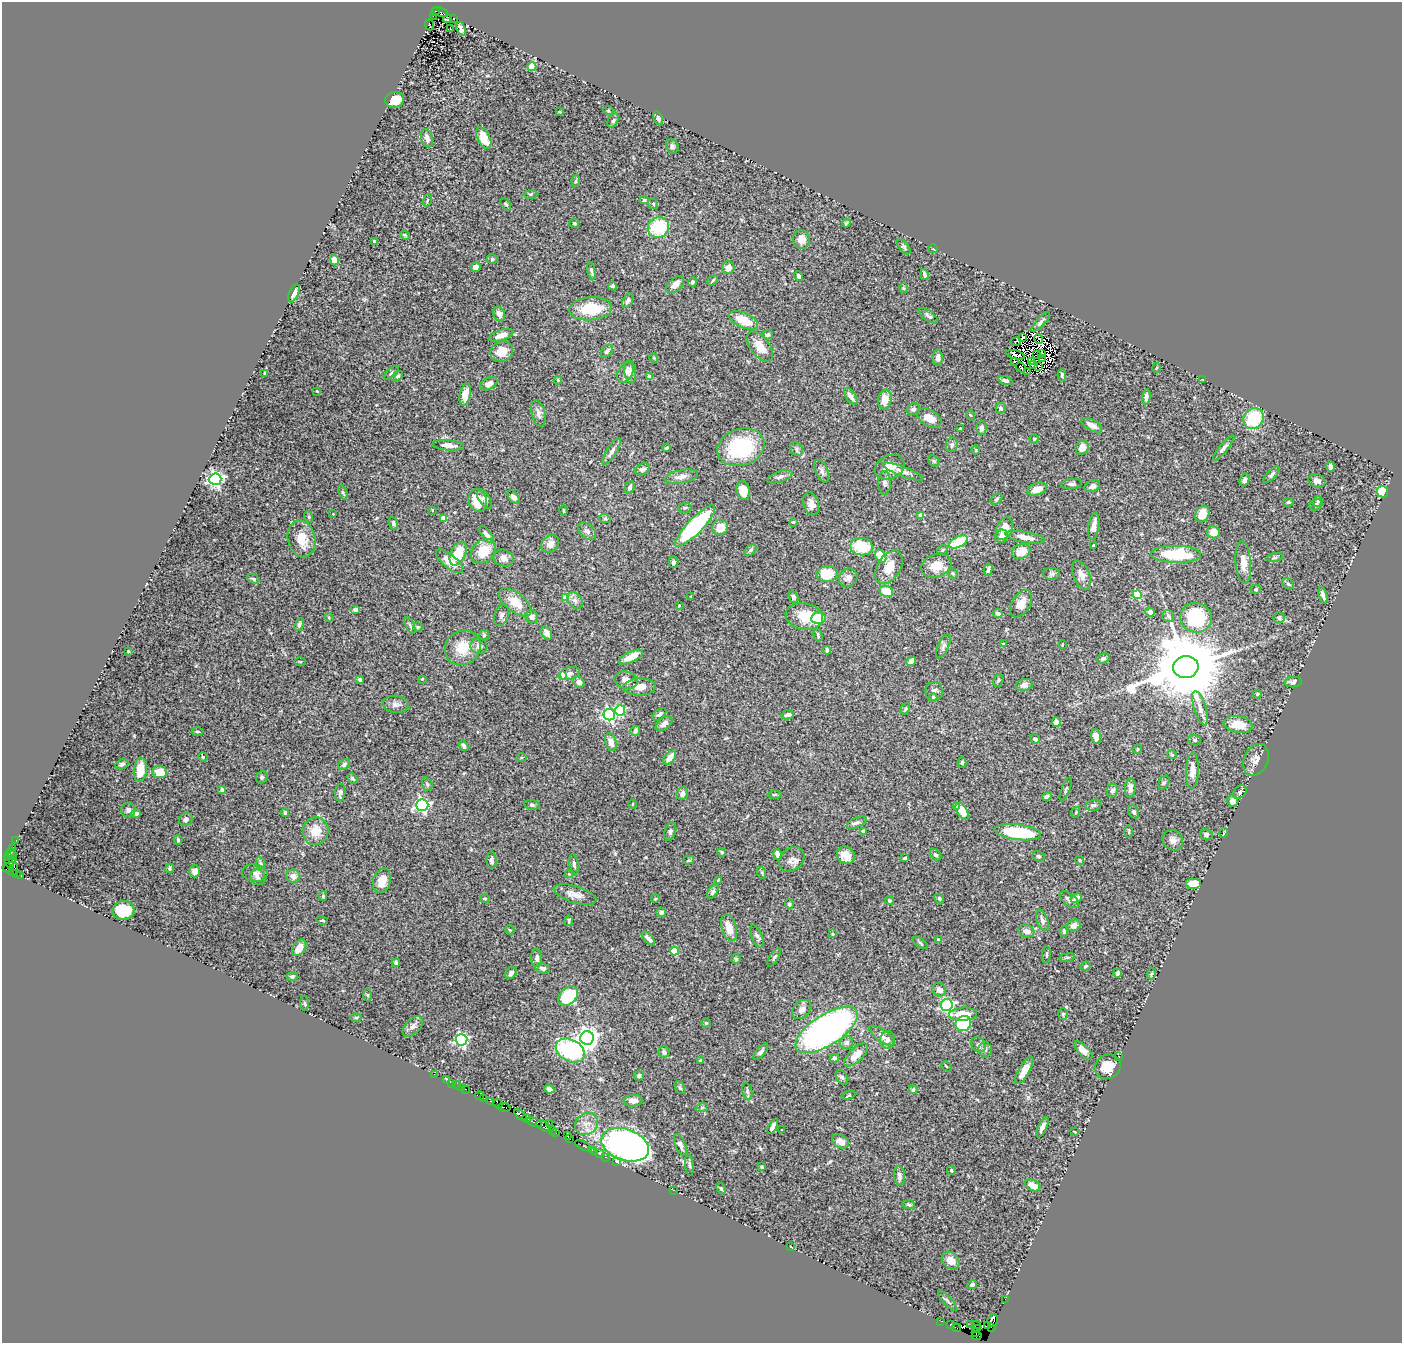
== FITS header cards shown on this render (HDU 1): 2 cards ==
NAXIS1  =                 1400
NAXIS2  =                 1341

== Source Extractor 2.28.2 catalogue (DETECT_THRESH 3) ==
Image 1400 x 1341 px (HDU 1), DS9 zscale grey, 1 PNG px = 1 image px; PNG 1404 x 1345 px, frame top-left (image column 1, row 1341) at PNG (2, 2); each listed source drawn as its Kron ellipse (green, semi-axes under 4 px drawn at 4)
Background 1.16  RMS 0.027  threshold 0.0819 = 3 sigma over >= 5 px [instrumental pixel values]
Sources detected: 476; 7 with non-positive FLUX_AUTO (blend fragments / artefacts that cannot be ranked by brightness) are neither listed nor drawn; the other 469 listed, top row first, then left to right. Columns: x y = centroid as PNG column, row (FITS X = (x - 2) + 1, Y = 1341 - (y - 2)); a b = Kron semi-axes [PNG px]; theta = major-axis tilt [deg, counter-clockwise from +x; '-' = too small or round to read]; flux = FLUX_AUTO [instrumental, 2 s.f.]
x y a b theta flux
436 11 3 3 - 630
440 12 8 3 -23 710
433 16 3 2 - 82
448 19 4 3 - 0.68
454 19 3 2 - 2.1
429 25 5 2 - 1.4
450 29 3 2 - 4.7
461 29 7 4 -68 5.9
532 67 4 4 - 64
395 100 9 8 - 23
608 110 5 3 - 1.9
560 112 3 2 - 1.8
658 119 7 4 -70 3.8
613 120 7 5 62 3.6
427 138 9 5 -74 11
484 138 11 6 -64 32
672 146 7 6 - 4.7
576 181 6 4 87 2.6
530 194 7 3 0 2.1
427 200 6 4 71 2.3
644 200 5 4 - 3
506 204 7 4 -51 3.1
653 204 5 4 - 2.5
574 223 5 4 - 2.2
846 223 4 3 - 2.5
658 227 11 10 - 98
405 235 5 3 - 1.8
801 239 9 8 - 16
374 241 3 3 - 2.5
904 247 9 4 -51 3.7
933 249 4 2 - 1.5
492 259 5 4 - 3.3
334 260 5 4 - 12
476 267 5 4 - 8.3
728 268 6 6 - 13
591 271 9 4 -80 4.4
924 275 5 3 - 5.5
799 276 5 3 - 5.1
713 280 6 3 43 2.7
693 282 5 4 - 3.2
675 285 11 6 42 16
613 286 4 4 - 3.9
904 288 5 3 - 1.7
294 293 9 4 66 12
628 301 8 5 59 5.3
591 309 21 11 4 66
499 314 7 5 -68 9.1
928 316 11 5 -36 4.9
744 320 15 7 -24 38
1041 322 13 4 47 5.4
501 335 12 5 19 15
767 335 5 4 - 4.5
1023 337 3 2 - 1.8
1038 339 5 2 - 5
1016 341 5 2 - 1.9
760 347 17 9 -53 26
607 351 7 5 51 4.4
502 352 11 10 - 23
1042 354 4 2 - 1.9
1015 355 9 4 -16 3.3
1037 355 2 2 - 3
654 358 5 3 - 1.4
938 358 8 5 -90 8
1042 358 3 2 - 1.4
1014 362 3 2 - 4.6
1032 362 3 2 - 0.82
1033 364 4 2 - 0.048
1038 366 2 2 - 2.8
1021 367 5 4 - 0.86
1156 368 5 3 - 1.9
630 371 11 6 -83 10
1027 371 3 2 - 0.73
625 372 11 7 62 9.2
265 373 3 3 - 2.3
391 373 9 4 42 4
1062 375 6 4 90 3.1
397 376 6 4 36 4.2
650 377 4 4 - 17
1202 379 3 2 - 1.1
558 380 4 4 - 2.1
1005 380 7 4 -18 4.4
489 384 9 5 29 11
317 391 3 3 - 1.1
465 394 11 5 79 16
851 396 9 5 -54 11
1146 397 8 4 84 7.1
885 400 10 7 82 21
1001 408 5 5 - 3.2
913 409 7 5 33 5.5
538 413 13 7 -77 8.4
970 415 5 3 - 1.6
929 418 13 8 -30 16
1254 418 11 9 51 94
1092 425 11 5 -29 13
981 428 7 5 88 8
960 429 3 3 - 3
1034 439 4 4 - 2.4
448 445 16 5 -4 12
952 445 7 6 - 4.8
741 447 24 18 18 130
1082 447 7 6 - 13
666 448 4 3 - 2
1224 448 16 4 51 6.6
796 449 7 6 - 4.1
976 450 5 3 - 1.5
612 451 15 5 58 8.6
934 461 6 5 - 2.7
1330 466 5 3 - 5.7
890 467 15 12 23 20
643 469 8 5 25 5.1
822 471 12 6 -65 7.3
903 472 22 5 -21 9.2
1272 475 10 4 45 4.6
681 477 17 6 11 11
780 477 13 5 19 6.6
215 479 6 6 - 550
1245 480 7 4 72 4.5
1317 481 9 6 -22 8.4
885 483 12 6 -90 5.9
1072 484 10 5 5 5
1092 486 8 5 23 6.8
630 487 6 4 66 4.7
1037 489 10 6 19 19
743 491 10 6 -74 19
1382 491 6 5 - 51
343 492 8 4 -68 2.8
513 497 8 4 -50 6.9
484 499 11 5 -56 7.1
996 499 7 4 41 2.9
478 501 12 9 -77 35
1318 501 5 5 - 2.6
1288 502 5 4 - 2.8
811 504 12 7 -72 12
1316 505 6 5 - 3.8
685 508 7 5 3 2.9
432 510 3 2 - 1.3
564 510 5 2 - 1.9
333 514 2 2 - 0.98
1202 514 9 6 61 20
921 515 4 4 - 18
309 517 6 3 -72 2
444 518 4 4 - 28
605 519 6 3 -18 1.9
793 522 3 3 - 1.6
393 523 6 4 -69 5.4
695 526 28 7 46 190
1094 526 13 5 82 13
720 527 8 7 - 25
1004 529 12 8 67 25
587 531 10 6 -44 6.3
1213 532 6 6 - 20
486 534 10 4 -51 7.7
1002 536 7 6 - 9.5
1025 537 19 5 -10 17
302 539 18 14 -77 36
959 542 10 5 27 79
550 544 10 7 44 13
1093 546 3 2 - 1.7
861 547 11 8 -7 73
750 550 7 4 37 3.6
942 550 6 4 39 2.4
483 551 14 10 42 39
1021 551 9 7 23 23
458 554 12 7 65 42
1176 554 25 8 -1 98
881 556 7 5 -54 39
504 558 10 8 -20 12
1275 558 8 4 9 3.2
450 561 16 6 -39 24
674 562 5 5 - 3.3
1243 562 21 7 -86 21
936 566 15 11 22 28
889 567 18 11 58 29
988 569 6 3 74 4.5
953 573 5 4 - 2.6
827 574 10 8 7 63
1052 574 8 6 0 4.1
1081 575 15 8 -67 13
848 578 10 9 - 11
253 579 7 4 -21 2.8
1288 584 6 5 - 3.2
1256 589 5 4 - 2.9
886 591 7 5 -24 33
1137 595 4 4 - 83
1323 595 8 3 -72 6.3
691 597 3 3 - 2.1
793 597 6 4 -66 5.1
565 598 4 4 - 33
575 600 9 6 -48 6.8
515 602 19 9 -38 33
1021 604 15 9 58 18
679 606 3 3 - 1.2
356 610 5 4 - 7
1150 612 5 4 - 8.6
998 613 4 3 - 4.7
501 615 11 7 72 7
804 616 19 13 -11 44
1168 616 6 6 - 3.6
532 617 7 6 - 9.5
329 618 5 3 - 1.7
818 618 7 6 - 34
1196 618 16 15 - 120
1279 618 6 5 - 5.4
299 625 7 4 68 4.2
410 625 9 4 -64 3.5
418 627 5 4 - 2.2
547 633 7 5 -58 11
484 635 5 5 - 2.8
818 635 6 3 -76 2.5
1003 644 4 3 - 1.8
1062 645 3 2 - 1.4
479 646 8 8 - 7.9
943 646 13 5 66 6.6
463 648 18 16 35 42
827 650 4 3 - 3.9
128 651 3 2 - 2
631 657 13 5 26 18
1103 658 6 5 - 5.4
911 661 5 4 - 14
300 662 5 3 - 1.7
1186 667 13 11 10 25000
570 673 10 6 17 7.9
562 676 4 4 - 44
360 679 4 3 - 3.9
422 679 4 4 - 1.2
626 680 12 8 -17 12
998 680 7 5 67 3.4
579 682 6 5 - 9.5
1293 682 8 5 6 6.7
1024 685 8 6 16 9.2
640 687 16 8 1 19
934 691 9 9 - 7.2
1257 694 4 4 - 2.2
933 698 4 4 - 6.3
396 704 13 8 -6 9.6
1200 708 18 6 -73 12
905 709 6 4 61 2.4
620 710 5 5 - 100
659 714 8 4 40 4.8
609 715 6 5 - 400
788 715 6 4 9 5.1
1056 722 5 4 - 6.8
664 724 10 5 39 8.1
1238 724 14 8 -12 33
197 731 6 3 -2 2
635 731 5 4 - 6
1096 736 8 5 -76 8.5
1035 739 5 4 - 4.3
1195 740 6 5 - 3.3
611 742 9 5 -72 14
464 746 5 3 - 5.3
1137 749 5 4 - 2
1172 755 4 4 - 2.2
203 757 4 4 - 2.3
522 757 5 4 - 2.2
670 758 8 4 50 15
1256 760 16 12 65 15
962 762 5 4 - 2.3
122 764 7 5 21 3.9
344 764 6 4 35 3.8
140 770 12 6 84 34
1192 771 18 6 87 15
160 772 7 6 - 30
262 777 6 5 - 3.5
352 779 6 4 -50 2.9
1164 783 7 5 62 3.3
427 784 7 5 -74 3.4
1130 788 9 5 86 7.1
1066 789 12 3 67 2.9
222 790 4 3 - 4.9
1112 790 7 5 70 6.3
1240 792 8 5 47 5.1
340 793 9 5 85 6.4
682 794 7 5 68 7.3
775 794 7 3 1 2.8
1047 796 5 4 - 4.7
1232 801 6 5 - 11
632 804 4 3 - 1.2
422 805 6 6 - 390
532 805 8 5 -9 3.2
1093 805 8 5 13 4.9
956 806 4 3 - 3.6
128 810 7 7 - 6.5
962 811 9 5 -57 25
1076 812 5 3 - 1.5
1134 812 7 5 -61 4.2
136 813 5 4 - 5.7
285 813 4 3 - 2.7
186 819 7 6 - 7.5
856 823 10 5 25 5.4
316 831 14 12 80 31
670 831 9 5 73 5.3
863 831 4 4 - 5.3
1018 832 23 7 -7 120
1129 832 6 3 -90 1.8
1224 833 4 3 - 1.5
1206 835 6 5 - 4.4
16 840 3 2 - 18
178 840 4 3 - 3.1
1173 840 11 9 -48 9.9
12 848 3 2 - 46
722 852 4 3 - 2.7
10 853 5 3 - 160
12 855 5 2 - 79
778 855 5 4 - 8.1
846 855 9 8 - 24
936 855 6 5 - 3.9
1038 856 6 5 - 2.9
8 857 3 3 - 88
905 858 4 3 - 4.8
13 859 4 3 - 94
792 859 14 11 41 12
492 860 8 5 -88 5.1
689 860 5 4 - 2.5
1080 860 4 4 - 2.4
9 862 7 4 -73 220
260 863 7 4 -71 3.1
574 864 10 4 -81 4.4
7 868 5 4 - 100
170 868 5 3 - 3.1
13 870 7 3 63 63
195 871 6 5 - 9
255 873 13 8 -7 8.4
762 873 6 3 -72 2.4
17 874 4 3 - 26
569 874 4 4 - 1.5
21 875 4 3 - 170
293 876 7 6 - 12
258 877 8 7 - 5.1
718 880 4 3 - 2
382 881 12 8 71 25
1193 883 8 5 0 20
713 892 8 4 58 4.4
575 895 22 8 -17 15
323 896 5 4 - 2.4
939 898 5 4 - 3.7
1076 898 6 4 29 11
485 899 4 4 - 2.1
655 899 4 3 - 1.7
1069 900 11 6 -38 7.7
890 901 4 4 - 3
789 904 5 4 - 3.2
123 911 11 9 13 59
661 912 5 4 - 4.8
322 920 6 4 -16 2.4
1042 920 11 5 -69 6.5
569 921 5 2 - 2.5
1074 925 7 5 27 11
729 928 14 7 -73 22
510 930 5 3 - 1.5
1026 931 8 6 -17 9.9
1064 931 5 4 - 2.8
832 934 3 3 - 2.1
757 936 12 5 -67 5.4
648 938 8 3 -48 5.6
939 940 4 3 - 4.8
920 943 9 3 -34 2.8
299 948 9 5 54 17
674 951 4 4 - 60
1046 955 8 3 85 2.6
774 957 11 4 58 3.9
1067 957 8 4 8 2.2
537 958 9 5 -88 6.9
736 959 5 5 - 2.7
396 963 4 3 - 4
1085 966 5 3 - 2.4
543 968 7 5 -14 6
511 973 7 5 50 4.9
1118 973 4 3 - 4.8
1151 974 5 3 - 1.4
292 976 5 4 - 4
939 990 7 6 - 9.1
368 995 6 4 -88 2.4
568 996 11 8 44 110
305 1004 7 3 -88 2.5
947 1005 6 6 - 330
802 1009 11 8 43 9.4
963 1014 14 6 3 32
1063 1014 6 5 - 2.7
356 1018 6 4 1 2.4
706 1023 4 4 - 2.3
963 1024 8 7 - 97
413 1026 12 7 47 9.2
827 1030 36 15 33 810
882 1036 15 6 -37 8.6
587 1038 7 6 - 1500
462 1040 6 5 - 320
887 1040 8 7 - 7.8
847 1043 7 6 - 6.1
978 1045 8 6 -53 5.6
985 1049 7 7 - 5.6
1083 1050 12 5 -44 11
570 1051 15 11 -28 190
664 1052 6 5 - 5.5
761 1052 10 4 49 4.9
856 1055 15 7 44 23
1118 1057 2 2 - 1.6
834 1058 5 4 - 5.8
700 1061 4 4 - 2.4
946 1066 6 3 -45 1.5
1108 1067 13 12 - 32
1024 1070 15 5 60 24
434 1074 2 2 - 20
639 1076 5 4 - 4.4
842 1077 8 5 -56 3.5
446 1080 2 2 - 9.5
452 1083 2 2 - 9.8
457 1084 3 2 - 60
461 1087 2 2 - 19
680 1088 7 4 -62 3
466 1089 3 2 - 88
549 1089 5 4 - 9.3
913 1090 4 3 - 3
747 1091 8 5 -80 3.8
848 1095 7 2 21 1.5
480 1096 4 3 - 160
484 1098 4 3 - 110
490 1101 3 3 - 140
633 1101 10 6 5 8.8
498 1104 5 3 - 150
504 1107 6 3 -8 150
702 1107 6 4 18 2.9
520 1115 7 3 -36 190
526 1118 4 2 - 57
534 1122 8 3 -22 350
549 1123 2 2 - 48
586 1124 12 10 42 16
543 1126 8 4 -32 350
773 1126 8 3 63 6.7
1042 1127 11 4 64 8.5
782 1130 3 2 - 1.2
552 1131 3 2 - 64
1075 1132 3 2 - 1.4
556 1133 3 2 - 40
567 1136 2 2 - 34
570 1139 3 3 - 90
841 1141 9 6 -27 12
625 1145 24 15 -19 850
680 1145 12 5 -66 6.4
583 1146 9 3 -27 120
591 1149 3 2 - 34
594 1151 2 2 - 50
600 1154 3 3 - 37
606 1157 3 2 - 78
616 1162 3 3 - 31
689 1165 11 3 -84 3.9
762 1167 4 3 - 2.3
951 1170 5 3 - 2.2
899 1176 10 5 -85 6.2
1033 1185 8 5 -27 17
721 1189 6 4 -62 2.3
673 1190 3 2 - 50
909 1205 6 4 -12 3.5
791 1247 4 2 - 0.94
951 1261 10 8 -45 18
972 1285 5 4 - 5.3
1005 1299 2 2 - 23
947 1301 13 3 -46 3.8
993 1320 7 5 72 300
941 1321 2 2 - 27
951 1325 2 2 - 15
971 1325 3 2 - 39
976 1325 4 3 - 550
987 1325 3 3 - 69
991 1327 2 2 - 21
956 1328 4 2 - 56
978 1329 4 3 - 47
976 1332 4 3 - 130
976 1336 5 3 - 190
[7 non-positive-flux detections neither listed nor drawn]